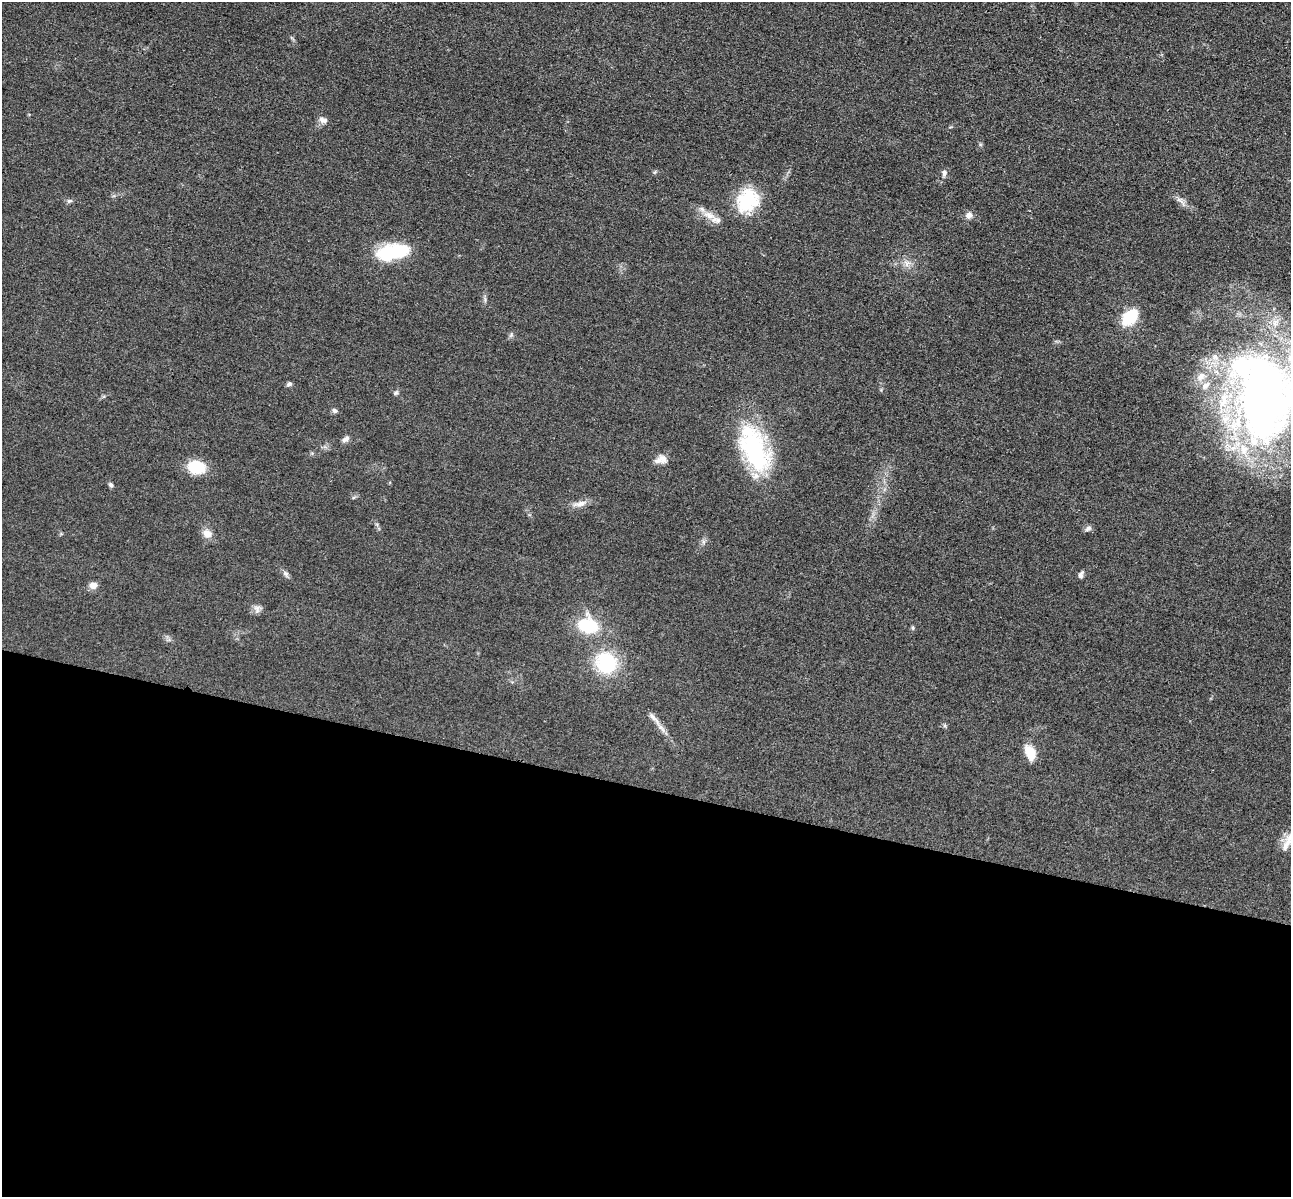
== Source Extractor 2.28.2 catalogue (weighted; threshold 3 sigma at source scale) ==
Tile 14 of 4 x 4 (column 2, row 4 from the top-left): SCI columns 1462-2750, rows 396-1590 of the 5350 x 5365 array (HDU 1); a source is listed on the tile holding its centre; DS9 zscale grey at full resolution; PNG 1293 x 1199 px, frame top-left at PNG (2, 2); no overlay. Shown black and unused: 34% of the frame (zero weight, under 3 of 4 exposures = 9% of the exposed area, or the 3 px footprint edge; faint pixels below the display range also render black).
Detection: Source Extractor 2.28.2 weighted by HDU 2 'WHT'; one run over the whole footprint, this tile lists its part. Background 0.0476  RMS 0.0084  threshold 0.0377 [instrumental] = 3 sigma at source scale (4.5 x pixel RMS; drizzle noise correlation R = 1.50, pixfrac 1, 0.05/0.05 arcsec/px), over >= 5 px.
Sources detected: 40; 1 inside a brighter object's white glare — not listed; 6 inside a brighter listed object's ellipse — not listed separately; the other 33 listed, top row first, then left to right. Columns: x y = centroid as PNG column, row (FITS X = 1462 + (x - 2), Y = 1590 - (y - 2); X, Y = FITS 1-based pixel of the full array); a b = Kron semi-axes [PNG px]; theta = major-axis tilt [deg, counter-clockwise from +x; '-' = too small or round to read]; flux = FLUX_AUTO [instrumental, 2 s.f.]
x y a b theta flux
323 120 12 7 -21 3.6
655 172 6 4 70 0.97
944 173 9 6 79 2.5
747 200 30 24 50 39
1180 200 14 5 -33 3.7
69 201 8 6 14 1.7
709 215 18 9 -21 8.6
969 215 9 8 - 3.6
395 252 33 15 1 50
907 263 10 9 - 4.8
1130 317 13 9 47 42
289 384 6 5 - 2
396 393 7 5 22 1.4
1264 394 97 64 -89 590
334 410 7 6 - 1.9
345 439 12 6 30 2.9
754 451 57 31 -64 92
659 460 14 9 8 5.9
196 467 13 10 -10 36
111 485 7 5 -53 1.8
580 504 22 7 12 5.7
1088 528 10 6 32 2.3
207 533 12 11 - 6
286 573 7 6 - 2.2
1081 575 8 5 78 2.6
93 585 10 8 8 4.7
257 609 11 9 -80 3.6
588 625 18 15 -18 41
913 628 6 4 -72 0.99
606 663 19 18 - 54
654 718 23 6 -47 5.8
1030 752 16 9 -64 15
1290 837 19 11 52 8.8
Isophote crosses this tile's border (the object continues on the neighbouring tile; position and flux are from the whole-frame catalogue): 2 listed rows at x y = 1264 394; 1290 837